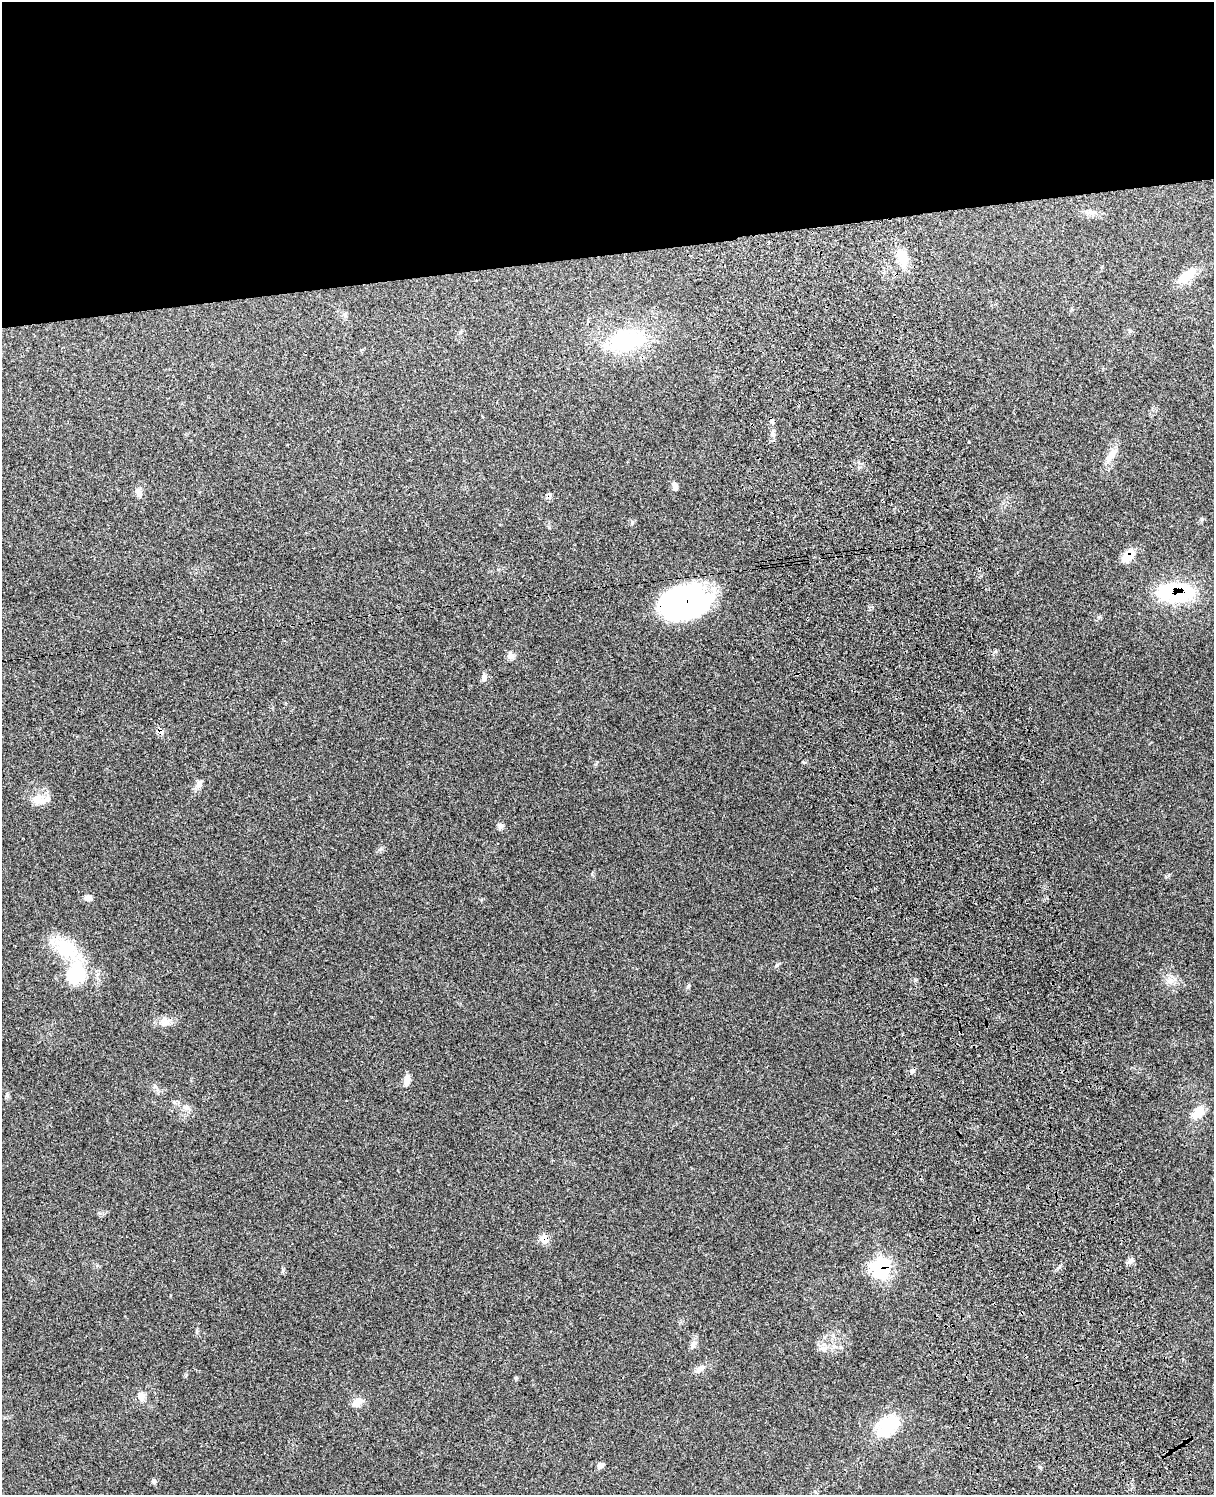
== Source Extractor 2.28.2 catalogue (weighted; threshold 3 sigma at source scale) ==
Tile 2 of 4 x 3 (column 2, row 1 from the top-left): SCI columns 1326-2537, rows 3157-4649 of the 5082 x 4924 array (HDU 1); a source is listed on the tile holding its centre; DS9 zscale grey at full resolution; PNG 1216 x 1497 px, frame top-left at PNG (2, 2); no overlay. Shown black and unused: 17% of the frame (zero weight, under 3 of 4 exposures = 6% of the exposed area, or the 3 px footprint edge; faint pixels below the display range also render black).
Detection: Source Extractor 2.28.2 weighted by HDU 2 'WHT'; one run over the whole footprint, this tile lists its part. Background 0.234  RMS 0.0086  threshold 0.0388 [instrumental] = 3 sigma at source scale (4.5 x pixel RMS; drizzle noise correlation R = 1.50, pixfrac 1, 0.05/0.05 arcsec/px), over >= 5 px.
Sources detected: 39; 2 cosmic-ray / hot-pixel residue — not listed; the other 37 listed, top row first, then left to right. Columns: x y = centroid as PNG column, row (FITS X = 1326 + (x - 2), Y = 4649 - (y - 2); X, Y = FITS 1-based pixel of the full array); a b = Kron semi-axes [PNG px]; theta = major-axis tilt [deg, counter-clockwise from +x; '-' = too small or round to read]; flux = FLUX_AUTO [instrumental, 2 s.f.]
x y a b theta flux
1090 212 9 7 9 3.3
902 256 25 12 -67 15
1187 275 27 11 38 16
627 340 46 28 11 72
1111 455 21 8 60 8.5
675 485 9 8 - 2.8
139 493 12 6 -86 3.4
1128 556 16 10 44 12
1176 592 37 18 -2 76
685 603 44 29 12 190
511 656 10 8 -51 3.9
484 678 10 6 -81 3.1
160 731 8 7 - 4.3
199 784 11 8 67 3.7
37 799 16 13 35 11
500 826 8 7 - 2.5
88 898 11 7 3 3.4
66 949 32 21 -38 40
777 965 6 4 44 1.3
76 974 28 21 73 40
1170 980 10 9 - 5.6
165 1021 16 12 3 7.3
406 1080 13 7 84 6.7
7 1095 7 5 -70 1.7
186 1108 11 8 -13 4.5
1198 1113 17 11 44 11
545 1239 9 7 -40 12
1130 1261 10 5 55 2.4
881 1268 10 9 - 160
283 1270 6 4 72 1.2
693 1345 14 7 68 3.7
700 1369 12 7 36 4.5
141 1397 13 8 -75 5
357 1402 14 10 42 6
887 1426 35 22 46 36
601 1465 8 6 49 2.8
154 1481 7 5 -88 1.6
Overlapping masked pixels (flux is a lower limit): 6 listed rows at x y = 1128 556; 1176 592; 685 603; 160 731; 545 1239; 881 1268
Unlisted compact peaks at least as high as the median listed source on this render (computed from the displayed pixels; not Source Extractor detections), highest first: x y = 688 987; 516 1378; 632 523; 381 849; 803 762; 1059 1267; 969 442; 186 1375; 1202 519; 481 900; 1040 1467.